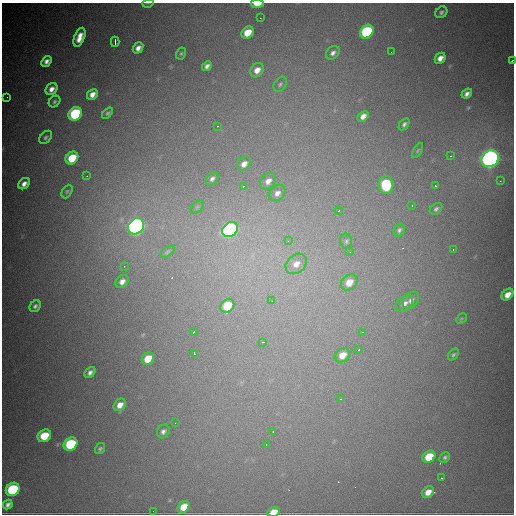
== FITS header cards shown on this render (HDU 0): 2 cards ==
NAXIS1  =                  512
NAXIS2  =                  512

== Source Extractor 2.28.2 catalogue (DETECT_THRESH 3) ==
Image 512 x 512 px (HDU 0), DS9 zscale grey, 1 PNG px = 1 image px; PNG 516 x 516 px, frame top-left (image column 1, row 512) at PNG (2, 3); each listed source drawn as its Kron ellipse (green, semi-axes under 4 px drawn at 4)
Background 4370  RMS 76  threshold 227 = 3 sigma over >= 5 px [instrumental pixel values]
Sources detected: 94; all 94 listed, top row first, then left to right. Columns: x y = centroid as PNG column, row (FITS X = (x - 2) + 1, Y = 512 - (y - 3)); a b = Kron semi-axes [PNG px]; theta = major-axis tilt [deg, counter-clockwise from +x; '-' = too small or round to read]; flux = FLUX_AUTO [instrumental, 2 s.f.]
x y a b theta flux
148 3 6 3 17 4.7e+03
257 4 6 3 1 6.8e+04
441 12 6 5 - 1.2e+04
260 18 2 2 - 3.4e+03
367 32 7 6 - 5.5e+05
248 33 7 5 47 9.1e+04
79 37 10 5 69 5.6e+04
115 42 5 2 - 1.0e+04
138 48 6 4 51 2.7e+04
391 52 2 2 - 2.5e+03
181 53 6 4 62 7.6e+03
333 53 7 6 - 1.9e+04
440 58 6 4 46 3.2e+04
512 60 3 2 - 3.4e+03
46 61 6 4 51 2.3e+04
207 66 5 4 - 1.9e+04
257 70 8 6 52 4.1e+04
280 84 8 5 56 1.4e+04
51 89 6 5 - 3.0e+04
92 94 6 5 - 3.4e+04
467 94 6 4 40 2.0e+04
7 97 2 2 - 2.3e+03
54 102 6 5 - 1.1e+04
107 113 6 4 48 9.7e+03
75 114 7 6 - 5.2e+05
363 117 6 4 40 3.7e+04
404 124 7 4 55 1.3e+04
218 126 3 2 - 1.5e+04
46 137 7 5 48 1.2e+04
418 150 8 3 60 6.8e+03
450 156 3 3 - 4.2e+03
72 158 7 5 46 1.6e+05
490 159 9 8 - 2.6e+06
244 164 7 6 - 2.9e+04
87 176 2 2 - 2.6e+03
212 179 7 5 48 1.6e+04
268 181 9 7 49 3.2e+04
500 181 2 2 - 2.8e+03
24 184 6 5 - 2.6e+04
386 185 9 7 -82 3.0e+05
243 186 4 3 - 4.9e+03
435 186 3 3 - 2.5e+04
67 191 7 5 62 8.2e+03
277 193 9 7 43 2.5e+04
412 205 3 2 - 2.8e+03
197 207 8 5 45 1.4e+04
436 209 7 5 40 1.2e+04
339 210 4 3 - 6.7e+03
136 226 9 7 44 2.1e+06
230 229 8 7 - 1.2e+06
399 230 6 5 - 1.2e+04
288 241 3 3 - 4.8e+03
346 241 8 6 -79 1.2e+04
453 249 2 2 - 4.2e+03
167 252 8 4 36 1.1e+04
350 252 3 3 - 3.7e+03
296 264 12 9 41 4.7e+04
124 266 3 2 - 3.3e+03
122 282 7 5 47 2.8e+04
349 282 9 7 43 6.6e+04
507 295 7 5 45 4.3e+04
411 300 10 7 49 2.2e+04
272 301 3 3 - 3.5e+03
404 304 10 6 40 2.6e+04
35 306 6 5 - 1.4e+04
227 306 7 6 - 1.6e+05
461 319 6 4 45 7.2e+03
194 332 3 2 - 5.2e+03
362 332 2 2 - 2.4e+03
263 342 3 2 - 2.3e+04
359 350 3 2 - 1.7e+04
194 353 3 2 - 2.2e+04
342 355 8 6 44 5.9e+04
453 355 6 4 50 8.8e+03
148 359 7 5 44 9.4e+04
90 372 6 4 48 1.8e+04
340 399 3 3 - 3.5e+03
120 405 7 5 46 3.9e+04
175 423 2 2 - 3.7e+03
163 431 7 6 - 1.6e+04
273 431 3 3 - 3.7e+03
44 436 7 6 - 1.5e+05
70 444 7 6 - 4.0e+05
266 444 2 2 - 3.4e+03
100 449 6 4 56 9.8e+03
429 457 7 5 43 1.3e+05
445 457 6 4 45 1.0e+04
442 478 3 2 - 6.0e+03
13 489 7 6 - 5.0e+05
428 492 7 5 42 4.4e+04
8 505 5 4 - 1.7e+04
184 507 7 5 45 7.8e+04
153 511 2 2 - 3.5e+03
274 512 6 4 21 6.8e+04
At the frame edge (FLAGS 8, measured only in part): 4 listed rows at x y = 148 3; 257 4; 512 60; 274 512